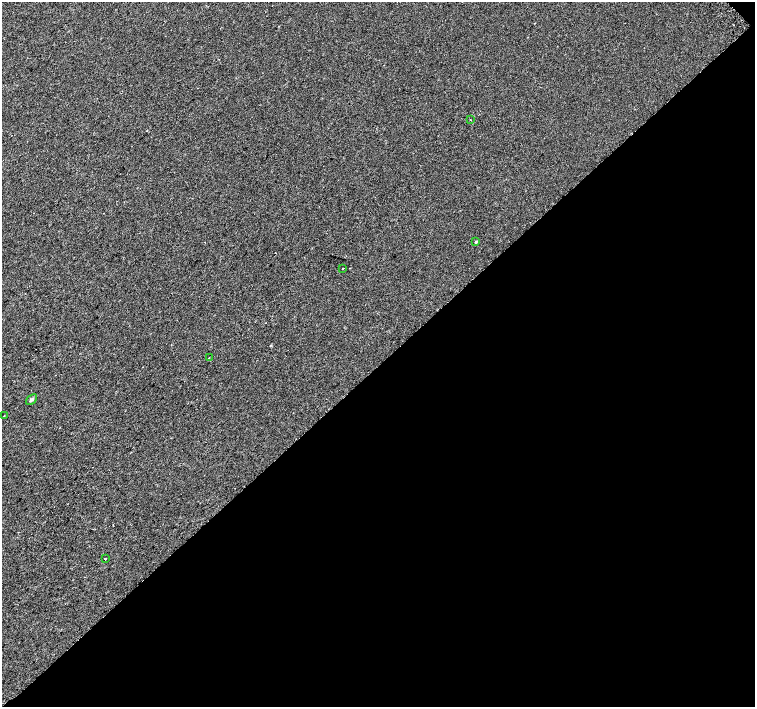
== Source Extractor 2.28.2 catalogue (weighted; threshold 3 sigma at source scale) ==
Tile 12 of 4 x 4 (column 4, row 3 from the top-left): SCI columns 4559-6064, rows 1664-3072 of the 6096 x 6079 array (HDU 1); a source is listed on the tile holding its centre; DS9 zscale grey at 2 x 2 block average (1 PNG px = mean of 2 x 2 image px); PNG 757 x 709 px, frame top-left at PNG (2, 2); each listed source drawn as its Kron ellipse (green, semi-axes under 4 px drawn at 4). Shown black and unused: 48% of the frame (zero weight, under 2 of 3 exposures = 2% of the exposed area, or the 3 px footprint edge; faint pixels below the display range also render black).
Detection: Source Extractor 2.28.2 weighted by HDU 2 'WHT'; one run over the whole footprint, this tile lists its part. Background 7.39e-04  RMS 0.0038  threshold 0.0171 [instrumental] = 3 sigma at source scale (4.5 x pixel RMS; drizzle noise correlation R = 1.50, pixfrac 1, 0.0396/0.0396 arcsec/px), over >= 5 px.
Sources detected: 8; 1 cosmic-ray / hot-pixel residue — neither listed nor drawn; the other 7 listed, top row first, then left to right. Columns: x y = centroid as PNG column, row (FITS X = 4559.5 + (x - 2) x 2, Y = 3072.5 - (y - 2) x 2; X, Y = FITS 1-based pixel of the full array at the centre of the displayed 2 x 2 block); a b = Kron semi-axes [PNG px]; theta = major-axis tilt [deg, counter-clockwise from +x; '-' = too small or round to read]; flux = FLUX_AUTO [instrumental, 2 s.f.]
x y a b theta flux
470 119 2 2 - 0.33
476 242 3 3 - 1.1
342 269 2 2 - 1.2
209 358 2 2 - 0.85
32 399 6 3 41 1.6
4 416 2 2 - 0.31
105 559 2 2 - 2.9